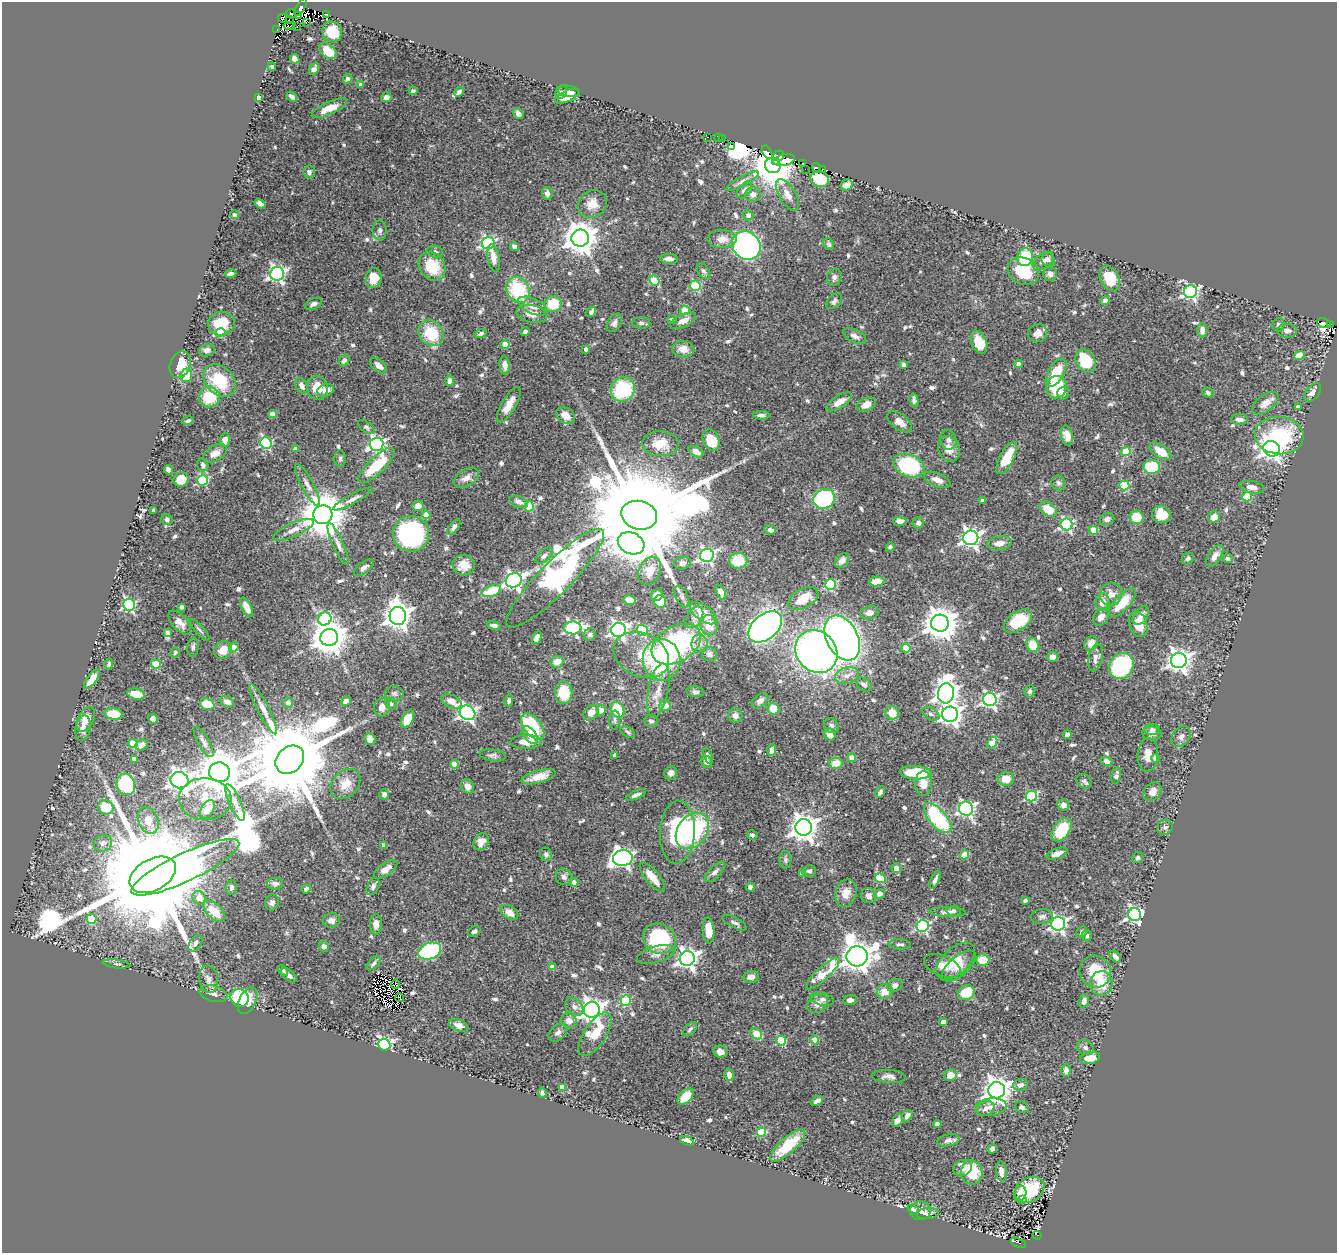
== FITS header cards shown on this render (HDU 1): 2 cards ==
NAXIS1  =                 1335
NAXIS2  =                 1251

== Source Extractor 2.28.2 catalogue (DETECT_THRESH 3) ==
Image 1335 x 1251 px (HDU 1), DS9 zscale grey, 1 PNG px = 1 image px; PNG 1339 x 1255 px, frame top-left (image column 1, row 1251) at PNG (2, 2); each listed source drawn as its Kron ellipse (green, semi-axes under 4 px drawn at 4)
Background 0.532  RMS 0.026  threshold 0.0791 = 3 sigma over >= 5 px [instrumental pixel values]
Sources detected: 724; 13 with non-positive FLUX_AUTO (blend fragments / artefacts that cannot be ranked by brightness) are neither listed nor drawn; of the other 711, the 500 brightest by FLUX_AUTO listed and drawn (211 fainter detections omitted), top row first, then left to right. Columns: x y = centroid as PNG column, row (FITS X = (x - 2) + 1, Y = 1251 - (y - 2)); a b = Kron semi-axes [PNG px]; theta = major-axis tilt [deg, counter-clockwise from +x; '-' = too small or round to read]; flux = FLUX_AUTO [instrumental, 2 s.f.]
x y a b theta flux
301 7 10 3 58 86
291 14 5 2 - 8.9
326 14 4 2 - 7.4
298 15 2 2 - 1300
282 18 4 2 - 7.3
289 20 3 2 - 33
306 23 3 2 - 23
289 26 5 2 - 23
297 26 3 2 - 13
277 30 3 2 - 21
332 32 10 9 - 35
328 51 10 6 -40 27
295 59 5 4 - 14
272 67 4 4 - 4.6
314 69 6 4 58 8.8
348 79 5 4 - 5.6
361 84 4 4 - 7.3
413 91 4 4 - 5.3
569 91 11 5 -6 10
459 92 5 3 - 5.1
561 92 7 5 62 5.7
567 96 13 5 24 22
258 97 4 4 - 4.9
292 97 6 3 -38 5.9
386 97 5 5 - 9.8
329 108 19 6 24 29
518 114 6 4 -48 8.2
707 137 3 2 - 4.5
719 137 3 3 - 6.5
722 139 3 2 - 13
732 146 3 2 - 24
767 152 7 4 -58 270
779 156 6 5 - 250
784 160 11 5 13 830
776 162 3 3 - 680
802 163 3 2 - 39
773 165 8 7 - 7300
817 168 5 3 - 81
805 169 3 2 - 13
823 170 4 2 - 10
309 172 6 6 - 5.1
820 179 9 7 -23 67
743 181 18 5 28 8.3
847 185 6 5 - 12
744 190 9 6 50 8.6
547 193 6 5 - 6.1
753 194 8 7 - 9.9
787 195 17 8 -59 16
260 204 6 4 -35 7.6
592 204 15 13 38 25
235 215 4 4 - 5.3
748 215 5 5 - 6.1
380 230 10 7 89 6.5
580 238 8 8 - 3500
722 239 14 9 0 18
488 243 6 6 - 340
829 244 6 5 - 5.1
746 246 15 13 -48 670
515 247 4 4 - 20
435 252 8 6 -17 4.5
1025 257 9 7 75 86
494 258 14 6 -80 16
669 259 9 5 -5 7.7
1048 260 7 6 - 5.6
1043 261 12 7 36 9.5
432 266 15 12 -56 59
703 271 8 5 -56 5.2
1023 271 16 13 -28 71
231 273 5 3 - 5.1
277 274 7 7 - 550
1050 274 7 7 - 8.3
834 277 9 7 68 7.8
374 278 10 8 82 34
1110 278 14 9 -64 45
654 281 5 4 - 73
695 286 5 5 - 110
518 290 13 11 -61 110
1190 292 6 6 - 410
834 301 9 6 46 6.2
1105 301 4 4 - 16
314 304 9 5 25 8.6
553 304 8 8 - 51
532 306 16 7 -24 19
685 310 5 4 - 61
591 312 5 3 - 9.1
532 314 15 9 -11 18
672 320 5 4 - 4.5
683 321 14 6 26 14
221 323 13 11 14 56
614 323 10 6 60 6.6
641 323 9 6 -1 5.2
1324 323 7 5 -11 83
1278 325 6 6 - 4.4
1330 325 3 3 - 11
1202 330 7 4 89 10
525 331 4 4 - 5.4
1287 331 10 7 0 7.9
221 333 5 4 - 79
431 333 14 12 -46 72
481 333 6 4 24 4.8
1038 333 10 9 - 17
855 336 12 6 -26 8.9
979 342 12 7 -67 35
505 345 4 4 - 38
586 349 4 3 - 6.8
683 349 11 8 -8 17
207 350 8 6 20 7.1
1299 356 5 4 - 27
344 360 6 5 - 5.6
1086 361 12 9 -58 80
1019 364 4 4 - 8.7
180 365 14 10 69 38
505 365 9 5 -83 11
904 365 4 4 - 8.2
379 366 10 6 -40 15
1056 373 15 8 59 54
186 375 7 6 - 42
219 381 18 13 -44 80
450 381 5 4 - 9.8
302 386 8 5 -61 9.8
1056 387 11 10 - 81
317 388 12 10 -79 26
623 389 13 11 53 130
326 390 8 6 18 14
1208 392 6 5 - 5
1313 392 11 6 50 12
1063 393 6 5 - 7.6
209 397 10 10 - 62
914 400 7 4 -79 6
839 402 14 6 33 19
1265 403 15 8 36 18
866 404 10 6 26 21
509 405 20 7 60 23
1298 407 4 3 - 5.5
272 414 4 4 - 16
566 415 10 7 -37 19
761 415 8 3 -1 5.6
1239 419 8 5 -2 10
188 421 6 4 15 4.2
900 422 14 7 -37 17
366 427 9 5 -36 4.1
1279 435 24 19 -5 180
1067 436 10 6 -77 16
225 440 7 5 83 11
711 440 11 8 -66 52
948 440 10 8 -76 7.3
266 443 6 5 - 210
377 444 7 6 - 530
660 444 18 12 -2 36
295 448 4 3 - 5.4
949 449 13 10 -67 21
1272 449 8 7 - 1200
1161 451 12 6 -34 28
696 452 8 5 -28 11
1126 452 4 4 - 69
215 453 13 7 29 16
1007 458 18 7 62 50
340 459 8 5 -89 5
203 465 6 5 - 4.8
376 466 24 8 44 81
909 466 16 11 -22 190
1152 467 8 7 - 88
168 470 5 4 - 9.2
466 478 14 8 30 14
181 479 7 7 - 34
203 480 5 5 - 160
937 480 14 6 -23 13
1058 483 7 6 - 4.6
307 485 23 6 -62 14
1124 485 5 5 - 99
1252 487 13 6 -11 15
1247 497 5 4 - 83
353 499 22 5 28 11
824 499 11 9 26 200
982 501 4 4 - 9.5
519 502 10 5 -21 9.9
418 506 5 5 - 13
529 506 5 5 - 100
1048 509 10 6 -34 34
153 510 4 3 - 4.2
1161 514 9 8 - 35
323 515 9 9 - 8100
426 515 4 4 - 28
639 515 18 14 -15 81000
1136 517 7 6 - 49
1214 517 6 5 - 19
1107 519 7 6 - 8.6
167 520 6 5 - 5.6
900 521 7 4 2 7.6
918 523 6 5 - 6.4
1067 525 6 6 - 280
454 527 9 4 53 6.1
293 530 22 7 24 17
770 530 6 4 -7 5.8
1094 530 4 4 - 53
411 534 18 18 - 270
971 538 7 7 - 830
631 543 14 10 -24 1700
999 543 12 7 9 15
338 544 23 5 -66 12
890 547 4 4 - 4.2
707 555 7 6 - 470
544 556 10 5 42 6.6
1215 556 12 6 56 12
1188 558 6 5 - 4.2
1228 559 5 4 - 5.1
738 561 9 8 - 44
842 561 8 5 49 9.8
683 563 8 6 13 8.7
464 565 11 10 - 26
364 568 11 5 38 7.8
650 571 15 10 64 30
555 578 67 16 45 1500
514 580 8 7 - 650
877 581 7 5 8 25
830 585 5 5 - 160
492 591 10 5 22 63
721 592 8 4 -68 11
1111 594 11 11 - 19
657 595 6 5 - 20
682 597 11 6 -63 6.5
803 598 16 9 28 51
630 600 6 4 -13 33
660 601 6 6 - 53
1103 602 9 7 86 17
1122 603 18 7 47 54
129 605 6 6 - 280
182 607 4 3 - 4.8
246 607 10 5 -64 18
703 613 16 7 -35 34
869 613 9 6 13 12
398 616 9 8 - 1900
1141 616 10 6 60 12
694 617 12 7 58 9.3
1101 617 9 7 54 14
325 619 7 6 - 190
1018 621 16 9 33 66
180 623 15 7 -47 14
940 623 9 8 - 3600
1138 624 13 9 -69 32
494 625 7 4 -12 6.3
709 625 10 9 - 29
765 627 19 12 40 700
573 628 8 6 0 360
199 630 14 3 -48 4.3
618 630 7 7 - 660
642 630 5 5 - 170
168 632 4 4 - 8.2
590 635 6 6 - 5.2
329 637 9 8 - 4200
537 638 7 4 63 14
842 638 24 15 -62 1600
1091 643 7 6 - 17
676 644 26 17 30 280
700 644 9 8 - 11
1033 645 7 6 - 31
193 647 9 5 83 5.8
234 647 5 4 - 13
906 648 4 4 - 58
223 650 10 8 44 23
816 651 22 19 -48 1100
175 652 5 4 - 4.5
709 654 8 7 - 7.3
641 655 29 21 -25 55
1052 657 5 5 - 10
1096 657 14 7 76 11
662 660 21 19 -79 200
1179 660 8 7 - 1300
557 662 6 6 - 22
109 664 5 4 - 4
156 664 5 4 - 68
1121 666 13 11 60 270
847 676 12 8 15 13
92 679 12 5 54 18
864 684 9 6 -36 7.1
658 690 27 10 78 26
1030 691 6 5 - 5.2
695 692 9 5 -10 4.9
563 693 11 9 -88 69
946 693 10 8 82 1600
136 694 9 5 -11 31
394 694 9 7 -4 5.7
509 700 6 4 83 4.4
990 700 7 6 - 450
346 701 5 4 - 9.2
451 701 11 6 -26 16
760 701 9 6 40 9.5
227 702 7 5 -27 12
288 703 5 5 - 12
207 704 7 5 -18 41
391 704 6 5 - 5.4
665 706 6 5 - 18
382 707 9 8 - 12
263 709 28 6 -63 17
774 709 6 5 - 33
601 710 5 4 - 12
618 710 8 6 -63 67
467 713 8 7 - 610
591 713 9 6 46 18
892 713 7 6 - 30
114 714 9 5 -8 56
931 714 9 5 -29 5.3
950 714 8 7 - 1100
735 716 7 7 - 9.4
86 719 13 8 61 24
153 719 5 4 - 13
408 719 9 5 64 40
615 720 9 5 85 4.4
651 721 7 6 - 4.9
831 726 8 7 - 5.2
533 727 15 8 -53 140
83 728 13 7 81 15
1152 729 8 5 -1 5.7
628 732 8 4 -33 4.2
1152 733 10 7 -5 7.9
830 734 6 5 - 16
530 735 10 5 -54 16
1067 735 4 4 - 14
1181 737 11 8 54 8.6
370 739 6 5 - 9.4
204 742 17 5 -60 9
526 742 15 7 2 21
992 743 6 4 55 33
133 744 4 4 - 52
141 745 6 5 - 12
772 750 6 4 85 9.7
493 755 13 6 -9 6.5
1148 755 17 10 88 20
615 756 4 4 - 11
708 756 8 4 -70 4.3
852 758 4 4 - 28
1156 758 4 4 - 24
134 759 4 4 - 8
290 760 16 12 43 41000
1107 761 6 4 -28 11
706 762 6 5 - 7.5
836 763 7 6 - 24
454 764 4 4 - 43
219 772 10 10 - 9100
671 773 7 6 - 7.9
916 773 16 6 -4 83
1116 775 8 4 76 7.3
539 777 17 6 15 24
1006 779 8 7 - 24
179 780 9 8 - 1300
1084 781 8 6 -33 5.3
126 784 11 9 -72 130
345 784 17 13 45 26
923 784 12 8 88 26
467 786 7 6 - 13
880 792 6 3 61 5
1153 792 10 8 49 13
384 795 5 5 - 6.6
636 795 10 4 24 7.3
1031 796 6 5 - 150
205 799 26 21 -2 43
235 802 20 6 -66 11
1063 805 6 5 - 12
106 807 8 7 - 39
207 809 10 6 57 23
966 809 7 7 - 490
938 818 18 8 -49 160
148 820 14 10 -67 25
804 827 8 8 - 2100
1165 827 8 7 - 6
1062 830 13 8 54 67
692 831 20 14 53 220
677 832 31 17 87 140
752 835 5 4 - 5.1
481 842 9 7 58 17
103 843 9 8 - 8
384 845 4 4 - 10
546 854 7 6 - 4.7
1057 854 11 5 20 13
964 855 4 4 - 53
623 858 10 8 7 840
1138 858 6 5 - 4.1
785 860 8 6 -86 5.2
185 867 59 14 25 4400
896 868 5 4 - 13
386 869 13 6 34 14
809 871 7 5 11 5
715 872 13 6 44 6.8
802 873 4 3 - 7.7
153 875 25 15 29 92000
564 877 9 7 -45 6.9
652 877 18 6 -50 27
880 878 5 4 - 68
935 880 9 4 66 5.9
574 882 4 4 - 21
275 884 8 6 2 8.4
373 886 9 5 64 5.7
231 887 7 5 88 6.5
750 887 4 4 - 7.1
306 889 5 4 - 4.9
846 893 14 10 72 20
880 894 5 4 - 9.5
869 896 8 7 - 8.3
199 898 7 6 - 21
1025 901 4 3 - 4.3
272 902 8 7 - 6.6
214 911 13 7 -45 45
953 911 7 5 4 5
509 912 10 6 -34 17
947 912 18 4 -2 8.1
1135 915 6 6 - 570
1042 917 11 7 6 7.5
91 919 5 5 - 97
331 921 9 7 9 8.9
735 923 13 5 -28 6.4
376 924 10 6 90 13
1058 924 7 6 - 500
922 926 6 6 - 260
708 930 13 6 -86 31
474 931 7 4 32 4.2
1082 932 6 5 - 4.2
1087 936 5 5 - 5.7
659 939 17 14 -30 170
195 943 9 5 55 5.8
900 944 11 5 -4 5.9
324 946 5 5 - 8.1
430 951 12 8 21 240
656 954 20 8 15 14
857 956 10 10 - 3300
1115 957 7 4 -45 8.8
687 958 7 7 - 1000
983 960 6 6 - 33
956 961 23 13 43 40
374 963 8 4 45 5.2
116 964 14 4 -7 4.6
942 966 19 10 -22 20
959 966 21 9 40 22
553 967 4 4 - 18
283 970 6 4 -45 4.4
1095 972 16 15 - 62
823 974 22 6 43 88
289 975 9 5 -39 5.8
751 977 8 5 11 8.7
209 979 14 9 -81 13
1101 983 12 11 - 39
395 984 5 3 - 8.7
895 985 8 6 27 9.1
885 991 8 7 - 22
966 993 8 7 - 53
213 994 14 8 -15 10
240 998 9 8 - 140
400 998 4 2 - 4.4
822 999 12 6 -12 7.5
248 1000 14 8 64 20
850 1000 7 5 6 8.5
626 1001 5 5 - 110
1084 1001 7 5 73 8.5
818 1004 11 8 34 14
574 1007 10 7 -46 9
592 1010 8 7 - 1400
569 1021 8 7 - 15
943 1022 4 4 - 27
459 1025 10 5 -21 10
690 1029 9 5 45 4.1
558 1033 10 7 41 7.7
595 1034 25 11 57 61
756 1034 6 5 - 50
815 1040 4 4 - 23
781 1041 5 5 - 98
384 1045 6 5 - 420
1085 1048 9 7 -30 6.7
720 1052 7 6 - 12
1090 1058 10 6 10 23
1066 1071 6 4 -89 8.2
729 1075 6 5 - 9.2
950 1075 6 5 - 21
889 1076 17 6 -4 10
1020 1085 7 5 13 8.9
562 1087 4 4 - 19
997 1090 8 8 - 2100
542 1093 5 4 - 4.6
686 1097 10 6 44 33
817 1101 6 4 28 8.4
991 1107 16 9 7 16
1022 1107 7 5 -27 5.8
985 1109 9 7 30 9.3
907 1116 6 5 - 9.4
897 1120 7 5 56 11
937 1124 4 4 - 5.2
761 1132 5 4 - 110
948 1140 11 5 12 7.6
687 1141 7 4 -20 12
788 1145 22 8 42 58
992 1149 5 4 - 5.6
962 1168 10 7 20 9.3
1001 1171 10 5 -84 14
972 1173 12 10 -79 58
1030 1190 16 12 32 81
1020 1194 8 6 71 11
1022 1200 3 3 - 19
913 1210 6 4 -33 4.3
920 1211 10 9 - 14
928 1214 11 5 5 6.3
1037 1235 4 2 - 9.6
1018 1243 8 2 -24 15
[211 fainter detections neither listed nor drawn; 13 non-positive-flux detections neither listed nor drawn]